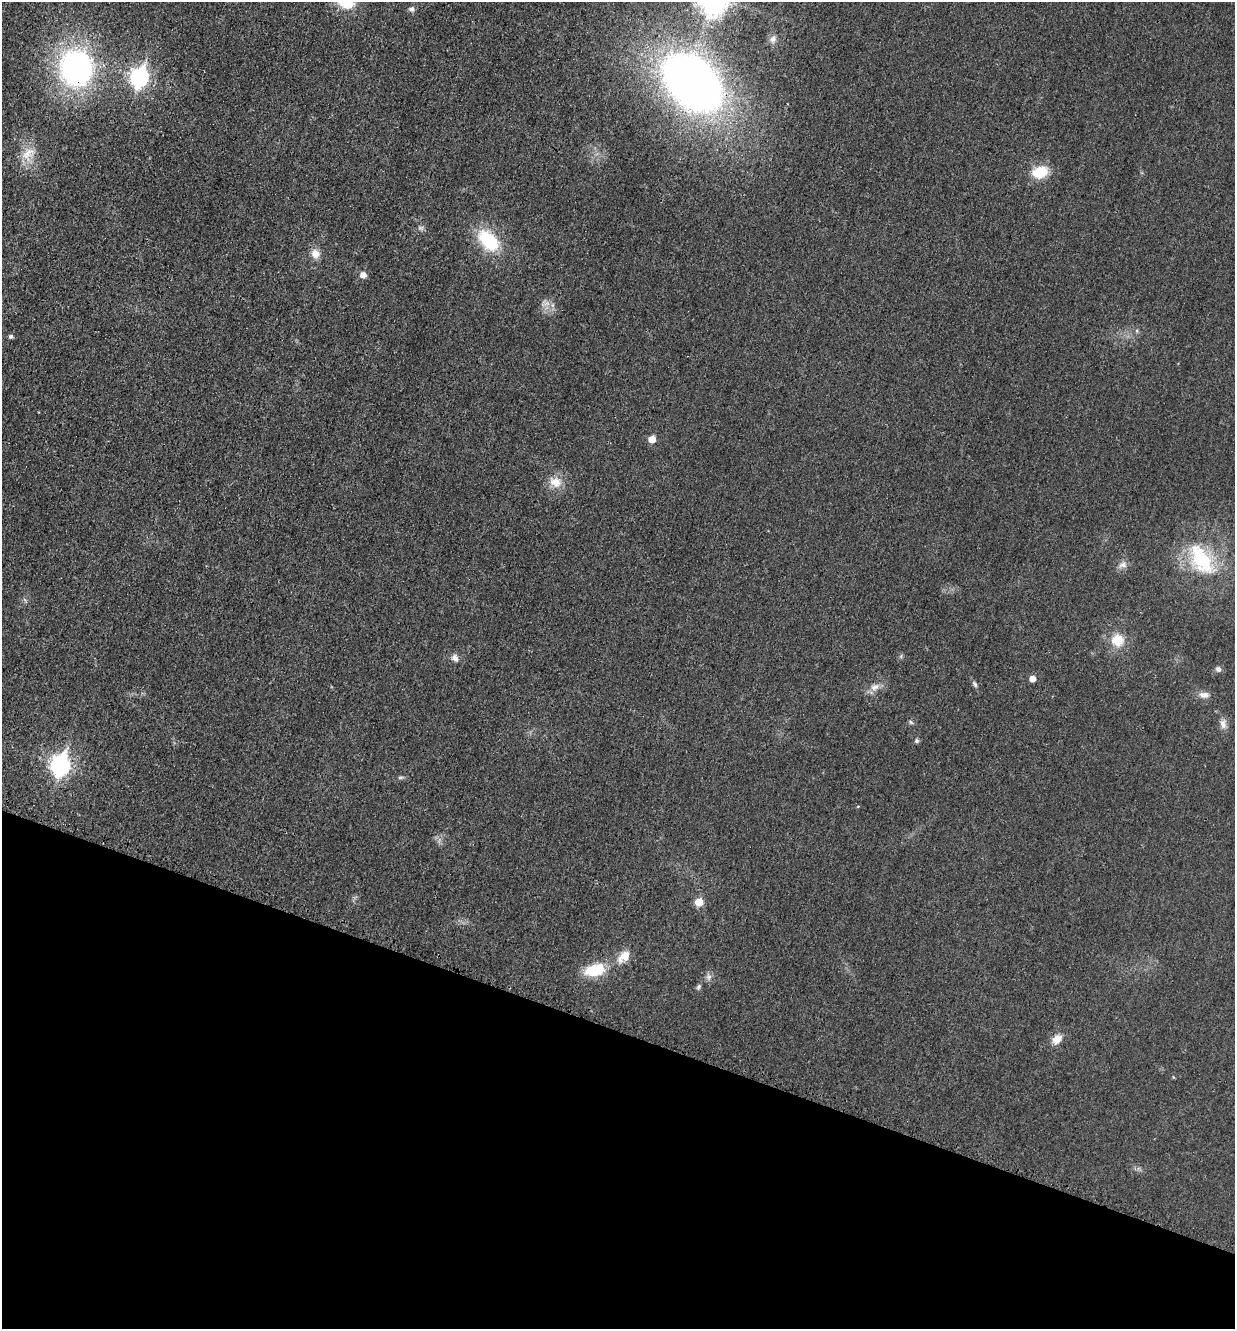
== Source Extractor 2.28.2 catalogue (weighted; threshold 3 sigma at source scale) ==
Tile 15 of 4 x 4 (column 3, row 4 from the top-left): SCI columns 2618-3850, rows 19-1345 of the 5360 x 5349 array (HDU 1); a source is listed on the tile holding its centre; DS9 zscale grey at full resolution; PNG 1237 x 1331 px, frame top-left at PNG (2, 2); no overlay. Shown black and unused: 22% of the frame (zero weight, under 3 of 4 exposures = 2% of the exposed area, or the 3 px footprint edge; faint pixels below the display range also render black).
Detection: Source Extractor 2.28.2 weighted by HDU 2 'WHT'; one run over the whole footprint, this tile lists its part. Background 0.0259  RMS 0.0063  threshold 0.0282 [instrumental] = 3 sigma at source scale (4.5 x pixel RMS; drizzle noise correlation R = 1.50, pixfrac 1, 0.05/0.05 arcsec/px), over >= 5 px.
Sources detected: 34; all 34 listed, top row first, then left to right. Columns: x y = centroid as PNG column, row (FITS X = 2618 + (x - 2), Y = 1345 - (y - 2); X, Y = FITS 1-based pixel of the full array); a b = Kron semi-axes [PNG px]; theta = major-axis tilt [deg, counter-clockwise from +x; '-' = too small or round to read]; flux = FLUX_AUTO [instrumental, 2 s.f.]
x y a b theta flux
411 9 7 7 - 1.9
773 39 10 8 62 2.6
76 68 36 32 -83 140
139 77 9 7 74 210
693 83 48 33 -44 500
28 154 23 14 58 12
1040 172 16 11 15 18
488 240 31 18 -45 31
315 254 11 10 - 5.3
363 275 6 5 - 4.5
10 336 5 4 - 1.6
652 439 5 5 - 8.8
555 482 17 13 -27 8.5
1201 559 45 24 -59 44
1123 565 12 8 7 3.2
1117 640 16 16 - 12
455 658 10 8 -51 2.8
1218 669 7 7 - 2
1032 678 5 5 - 4.3
975 684 9 5 -58 1.5
875 687 14 8 27 4.4
1204 695 14 8 -7 3.9
911 722 6 5 - 1.1
1223 724 14 9 -79 3.8
917 741 5 5 - 1.3
60 765 9 8 - 250
400 777 7 4 1 1
858 806 5 3 - 0.48
699 902 6 6 - 11
624 957 19 11 41 8
595 970 24 13 12 21
709 977 8 7 - 2.1
698 987 8 5 67 1.3
1057 1039 12 9 45 5.9
Overlapping masked pixels (flux is a lower limit): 2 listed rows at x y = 76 68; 693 83
Isophote crosses this tile's border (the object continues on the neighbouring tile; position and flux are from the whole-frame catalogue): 1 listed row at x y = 693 83